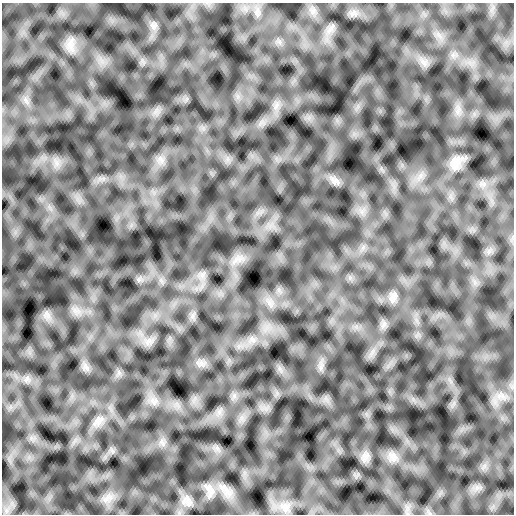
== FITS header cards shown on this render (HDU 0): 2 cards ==
NAXIS1  =                  512 /
NAXIS2  =                  512 /

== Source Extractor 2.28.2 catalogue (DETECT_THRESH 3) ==
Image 512 x 512 px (HDU 0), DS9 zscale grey, 1 PNG px = 1 image px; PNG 516 x 516 px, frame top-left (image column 1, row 512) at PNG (2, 3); no overlay
Background 8.50e-08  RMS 2.6e-06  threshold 7.76e-06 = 3 sigma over >= 5 px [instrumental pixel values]
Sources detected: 17; all 17 listed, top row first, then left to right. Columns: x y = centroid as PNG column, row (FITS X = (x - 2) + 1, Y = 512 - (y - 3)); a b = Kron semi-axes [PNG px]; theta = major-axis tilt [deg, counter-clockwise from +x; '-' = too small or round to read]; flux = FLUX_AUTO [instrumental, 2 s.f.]
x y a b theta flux
153 26 11 10 - 8.5e-04
70 42 16 7 60 1.3e-03
424 63 15 7 -58 1.1e-03
455 164 21 12 77 2.0e-03
335 181 16 9 -24 1.1e-03
202 275 8 7 - 8.8e-04
393 297 15 10 82 1.1e-03
384 324 12 5 50 6.9e-04
201 363 6 6 - 5.9e-04
501 396 18 11 -8 2.2e-03
98 421 15 10 41 1.5e-03
366 456 14 11 66 1.1e-03
393 457 16 13 -52 1.7e-03
210 491 20 12 -69 1.9e-03
107 498 20 9 28 1.9e-03
187 501 17 13 -40 1.8e-03
285 507 14 13 - 2.0e-03